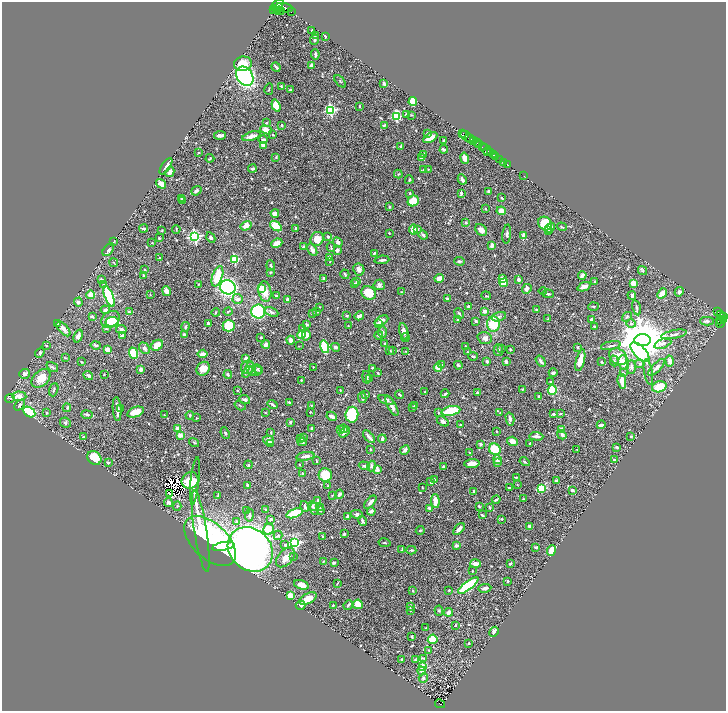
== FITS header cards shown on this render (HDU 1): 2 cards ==
NAXIS1  =                 1448
NAXIS2  =                 1417

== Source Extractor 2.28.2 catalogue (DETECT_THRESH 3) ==
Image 1448 x 1417 px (HDU 1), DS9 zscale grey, zoomed out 1/2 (1 PNG px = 2 x 2 image px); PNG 728 x 713 px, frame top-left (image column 1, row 1417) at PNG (2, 2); each listed source drawn as its Kron ellipse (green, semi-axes under 4 px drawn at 4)
Background 0.457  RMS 0.014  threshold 0.0416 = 3 sigma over >= 5 px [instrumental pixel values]
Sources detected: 693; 35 cannot appear on this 1/2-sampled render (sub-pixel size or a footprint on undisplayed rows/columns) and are neither listed nor drawn; of the other 658, the 500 brightest by FLUX_AUTO listed and drawn (158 fainter detections omitted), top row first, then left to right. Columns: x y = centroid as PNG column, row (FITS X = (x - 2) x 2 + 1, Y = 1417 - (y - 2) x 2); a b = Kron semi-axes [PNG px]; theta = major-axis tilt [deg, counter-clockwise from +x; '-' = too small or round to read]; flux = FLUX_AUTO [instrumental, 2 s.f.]
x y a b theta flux
277 5 8 4 39 1000
278 8 6 2 43 490
284 8 9 4 -11 1200
274 9 3 3 - 200
279 11 5 2 - 200
292 12 2 1 - 40
312 31 3 2 - 2.8
315 35 4 2 - 3.4
325 36 3 2 - 5.3
315 40 5 3 - 6.1
315 54 5 3 - 5
243 64 9 7 10 57
312 65 4 3 - 8.2
276 67 5 2 - 5.1
245 76 10 8 -56 360
340 81 7 2 -50 2.7
384 84 3 2 - 5.7
281 86 3 2 - 2.3
269 89 6 2 76 2
290 90 3 2 - 2.9
413 102 4 3 - 58
276 105 6 4 -70 40
359 106 3 2 - 2.4
330 110 4 3 - 290
406 114 3 3 - 7.1
412 115 3 2 - 2.3
396 116 4 4 - 190
266 123 2 2 - 6.3
282 125 2 2 - 3.5
384 125 3 2 - 3.6
266 130 6 3 -21 27
427 133 3 3 - 2.4
463 133 3 2 - 55
220 135 6 3 6 12
273 135 3 2 - 1.8
464 135 2 1 - 69
251 136 10 4 16 13
467 136 7 2 -34 230
430 138 8 4 29 29
263 139 5 3 - 4.9
470 139 6 3 -12 220
444 140 4 3 - 2.9
473 141 3 2 - 93
477 143 2 1 - 14
263 145 4 3 - 16
479 145 2 2 - 140
401 146 2 2 - 4
482 147 3 1 - 99
444 149 4 3 - 5.7
486 149 6 3 -52 180
488 151 2 1 - 59
199 153 3 3 - 2.3
490 153 2 2 - 160
424 154 3 3 - 4.4
493 155 2 1 - 93
276 157 4 3 - 2.2
421 157 3 3 - 11
496 157 3 2 - 190
210 158 4 3 - 2.7
464 158 5 3 - 13
499 159 2 2 - 190
504 162 3 1 - 110
508 165 3 1 - 67
166 166 9 3 56 11
252 169 4 3 - 6
428 169 3 3 - 1.8
424 170 4 3 - 3.1
170 172 5 3 - 17
398 174 4 2 - 2.1
524 176 2 1 - 5
462 179 5 3 - 7.2
409 180 4 2 - 2.4
161 184 5 3 - 15
196 191 5 3 - 7.6
489 191 3 3 - 4
410 193 4 2 - 2.3
461 193 4 2 - 7.1
182 198 3 2 - 5.1
502 198 4 2 - 2.9
183 201 3 2 - 3
413 201 6 5 - 53
389 207 3 2 - 3.7
485 209 3 2 - 1.9
501 211 5 4 - 26
275 213 4 3 - 16
466 222 3 2 - 6.8
545 223 7 6 - 99
246 226 5 4 - 19
276 226 6 4 -33 53
562 227 5 2 - 2.9
144 228 4 3 - 4.4
296 228 2 2 - 12
550 228 5 3 - 8.4
176 229 4 2 - 2.1
413 229 5 4 - 29
418 229 4 3 - 2.3
481 230 7 5 -43 14
548 230 4 3 - 6.6
161 231 4 2 - 2.3
389 233 2 2 - 1.9
507 234 9 3 84 6
423 235 5 3 - 4.7
195 236 4 4 - 500
523 236 4 2 - 19
328 237 3 3 - 4.4
159 238 3 2 - 3.1
211 238 5 4 - 6.6
317 239 7 6 - 31
114 241 4 2 - 2.5
338 242 5 4 - 6.1
152 243 2 2 - 1.9
277 243 5 3 - 32
492 245 3 3 - 13
303 247 3 2 - 2.8
331 247 4 2 - 2
108 250 7 4 52 7.8
312 250 7 4 -61 9.7
337 250 3 3 - 12
374 253 4 2 - 3.7
330 257 4 3 - 9.3
159 258 3 2 - 2.1
234 259 3 3 - 180
382 260 7 3 6 5.5
330 261 3 2 - 2.2
459 261 5 3 - 3.4
114 263 4 2 - 2
271 266 5 3 - 3.6
359 269 6 5 - 11
145 270 2 2 - 2
643 270 5 4 - 3.1
270 272 4 3 - 2.7
345 274 5 3 - 3.8
144 275 4 3 - 2.4
582 275 4 4 - 10
217 276 11 5 72 63
324 278 3 2 - 6.6
439 278 5 3 - 20
502 279 3 3 - 22
101 280 3 2 - 8.9
519 280 3 3 - 9.1
357 282 4 3 - 3.7
595 282 3 3 - 5.3
504 283 4 3 - 38
633 283 3 3 - 29
199 284 3 2 - 2.3
355 284 3 3 - 6.4
104 285 3 3 - 2.2
379 285 5 5 - 6.5
228 287 8 7 - 710
584 287 7 3 22 17
261 288 4 3 - 31
527 289 5 4 - 8.1
166 291 5 3 - 16
543 291 4 2 - 1.9
265 292 10 6 -80 34
401 292 4 3 - 2.1
679 292 5 4 - 7.5
369 293 7 6 - 53
662 293 6 3 47 32
548 294 6 2 -1 5
91 295 4 4 - 26
150 295 4 3 - 2.1
632 295 4 3 - 9.4
109 296 11 4 -68 220
276 296 4 3 - 4.5
486 296 4 2 - 1.8
238 299 5 5 - 9.3
447 299 3 2 - 6
287 300 3 2 - 5.5
78 302 4 4 - 7.1
468 306 3 3 - 4
594 306 5 3 - 2.7
319 307 3 2 - 2
636 308 8 3 -76 5.5
105 310 4 4 - 5.9
536 310 3 2 - 1.9
228 311 4 2 - 3.2
484 311 3 3 - 13
129 312 3 3 - 5.4
216 312 4 3 - 2.9
258 312 7 7 - 330
272 312 7 4 -23 7.7
317 312 3 2 - 2
718 312 2 1 - 33
313 314 4 3 - 3.1
459 314 6 2 -51 3.3
720 315 3 3 - 81
92 316 4 3 - 6.6
347 316 4 3 - 3.2
359 316 5 2 - 13
499 317 7 4 18 6.8
627 317 5 4 - 4.1
723 317 2 2 - 120
110 319 10 7 39 92
548 319 4 2 - 1.8
591 319 3 3 - 4.6
723 319 4 1 - 140
381 320 7 4 27 11
458 320 2 2 - 4.1
720 320 4 2 - 120
476 321 3 3 - 3.5
707 321 7 4 1 8.2
112 322 6 5 - 23
721 322 5 1 - 30
208 323 4 3 - 5.5
58 324 4 3 - 4.4
307 324 4 2 - 4.3
378 324 3 3 - 17
493 324 7 6 - 74
631 324 4 4 - 6.1
229 326 6 6 - 74
348 326 2 2 - 1.7
594 326 3 2 - 2.5
185 327 4 3 - 3.8
64 329 9 4 -47 15
106 329 4 3 - 2.3
121 329 5 3 - 5.4
302 329 3 3 - 5.7
404 331 8 4 -76 17
382 332 5 4 - 6
674 334 13 3 11 8.1
123 335 4 2 - 6
184 335 3 3 - 6.5
302 335 4 3 - 40
306 335 5 4 - 16
379 335 4 3 - 5.1
78 336 6 4 70 12
261 337 2 2 - 3
405 338 4 2 - 3.5
485 338 7 5 -18 10
291 340 4 3 - 14
642 340 8 6 3 15000
663 343 9 4 21 9.8
266 344 4 4 - 12
384 344 4 2 - 2.1
96 345 5 3 - 4.2
157 345 6 5 - 28
46 346 4 3 - 2.3
299 346 3 2 - 1.7
465 346 4 2 - 2
611 346 10 3 10 5.3
325 347 6 3 -72 150
335 347 5 4 - 5.5
578 347 3 3 - 2.4
144 348 6 4 -49 7.4
107 349 3 2 - 17
501 349 4 3 - 2.2
510 349 2 2 - 2.5
498 350 6 4 -87 5.7
390 351 3 2 - 2.1
392 351 3 3 - 3.5
406 351 4 3 - 2.7
467 352 3 2 - 1.8
640 352 12 5 -47 190
40 353 5 4 - 5.5
134 353 6 3 -68 94
203 354 5 3 - 12
473 356 4 3 - 3
618 357 10 7 -37 44
65 358 4 2 - 2.1
245 358 3 3 - 9.1
580 360 11 4 76 42
487 361 3 3 - 6.9
541 361 6 3 -56 7.1
614 361 5 3 - 3.7
669 361 5 4 - 13
81 362 2 2 - 2
506 362 4 3 - 7.2
601 362 3 2 - 4.6
624 363 7 5 -80 32
640 364 5 4 - 4.4
442 365 3 3 - 2
458 365 4 3 - 5.5
52 367 6 3 -35 3.9
248 367 6 6 - 16
313 367 2 1 - 1.9
631 367 6 4 87 6.5
657 367 11 4 46 12
373 368 3 2 - 3.4
438 368 4 3 - 33
141 369 4 3 - 8.8
203 369 7 6 - 31
251 369 7 4 -79 7.3
258 369 5 4 - 4.3
255 371 7 5 1 10
247 372 6 4 49 5.6
648 372 13 3 -79 7.1
378 373 3 2 - 2.2
553 373 4 3 - 6.3
623 373 4 3 - 3.4
24 374 5 5 - 8.6
88 375 5 3 - 6.2
104 375 2 2 - 2.1
228 375 4 3 - 4.2
366 377 6 4 -78 8.6
41 378 11 7 47 37
369 379 3 2 - 1.9
301 380 2 2 - 1.9
550 381 3 3 - 1.7
622 381 7 3 -82 40
659 387 7 5 17 75
523 389 4 2 - 1.8
54 390 7 2 72 3.4
237 390 4 3 - 2.1
340 390 2 2 - 2.5
552 390 5 4 - 130
425 392 3 3 - 1.8
477 393 2 2 - 5.4
366 394 4 3 - 2.4
445 394 4 2 - 3.8
399 395 4 2 - 4
19 396 7 4 -3 24
539 397 4 3 - 3.5
362 398 5 3 - 5.6
10 399 5 2 - 2
245 399 5 4 - 6.1
386 400 8 4 -20 8.7
289 402 3 3 - 3.4
273 404 5 2 - 5.9
20 405 6 4 48 5.2
240 405 6 2 -32 1.8
311 405 2 2 - 1.9
392 406 11 3 -61 14
414 406 4 3 - 3.1
413 407 3 2 - 2.8
67 408 4 3 - 2.8
117 409 12 3 -86 19
120 409 4 3 - 2.1
451 411 9 4 10 110
29 412 6 4 -31 270
135 412 8 5 19 36
310 412 2 2 - 2.1
47 413 3 3 - 2.1
265 413 3 2 - 2.1
439 413 4 3 - 2.4
500 413 3 2 - 2
553 414 4 2 - 6.6
560 414 3 3 - 2.5
87 415 5 3 - 3.8
164 415 3 2 - 2.1
190 415 4 3 - 3.7
352 415 8 6 83 180
332 416 5 2 - 17
196 418 2 2 - 2.6
510 419 6 3 -76 11
443 421 6 3 -31 5.1
65 422 5 5 - 5.2
290 422 3 3 - 5.4
461 425 3 2 - 3.4
601 425 4 3 - 7.2
178 428 3 3 - 19
312 429 3 3 - 9
344 429 4 3 - 4.3
341 430 3 2 - 4.2
561 430 3 3 - 24
496 431 2 2 - 2.7
345 432 6 3 47 6.3
225 433 6 3 -67 3.3
271 433 4 2 - 2.8
180 435 3 2 - 43
562 435 5 3 - 9.6
536 436 7 3 -4 8.3
631 436 2 2 - 2.8
83 437 3 2 - 2.9
303 437 3 3 - 4.8
369 437 7 2 -48 12
301 439 3 3 - 9
382 439 4 3 - 5
269 440 5 4 - 12
512 441 5 4 - 18
302 442 4 2 - 4.2
194 443 5 3 - 3.3
271 443 4 3 - 2.4
530 443 4 3 - 2.8
481 444 3 3 - 6.1
617 447 3 2 - 4.6
370 449 2 2 - 3.1
495 449 6 5 - 75
405 450 5 3 - 11
577 450 2 2 - 2
470 453 3 2 - 2.6
305 456 9 3 8 12
94 458 7 6 - 55
497 460 5 4 - 7.9
614 460 3 3 - 5.2
316 461 4 2 - 2.5
108 462 3 2 - 3.5
497 462 4 4 - 12
525 462 5 2 - 3.3
472 464 7 3 3 26
248 465 4 3 - 3.5
299 465 3 3 - 2.2
364 466 6 3 -17 4.1
371 466 5 3 - 5.5
443 467 3 2 - 5.2
377 470 3 2 - 32
302 473 3 3 - 3.1
325 475 7 6 - 61
516 477 2 2 - 2.4
435 479 3 2 - 3
190 480 9 8 - 41
556 480 3 3 - 3.4
195 481 24 3 84 12
431 482 3 3 - 4.5
517 484 3 2 - 1.8
247 485 3 2 - 7.3
328 486 3 3 - 2
422 488 3 2 - 1.8
509 488 3 2 - 2.6
541 488 4 3 - 75
572 490 3 2 - 8.6
474 491 3 2 - 11
169 494 2 1 - 2.4
339 494 5 3 - 8.2
332 495 3 2 - 1.8
218 496 3 3 - 2.4
523 499 3 3 - 2.3
496 500 4 2 - 3.4
318 501 4 2 - 3.8
435 501 7 3 -85 25
168 502 4 4 - 6.6
370 502 8 3 49 13
177 506 4 3 - 3
305 506 5 3 - 6.4
313 506 5 4 - 4.9
479 506 3 2 - 3
489 507 4 3 - 2.3
320 508 3 2 - 1.8
429 508 4 2 - 6
315 509 6 4 -71 6
247 510 2 2 - 2.8
266 510 3 3 - 1.8
320 511 3 2 - 4
371 511 4 3 - 13
295 513 9 3 20 130
357 514 6 4 -14 5.9
249 515 6 3 81 5.3
482 515 4 2 - 4.3
347 516 3 2 - 3.7
271 519 4 3 - 6.8
502 519 3 2 - 2.3
362 521 5 3 - 5.1
236 522 4 3 - 4.4
529 526 2 2 - 14
268 529 5 5 - 50
459 529 7 3 48 11
420 530 4 3 - 2.9
201 531 41 6 -81 130
344 534 2 2 - 3.8
278 535 4 4 - 4.8
323 537 3 2 - 1.9
210 541 31 17 -44 310
295 543 4 3 - 280
385 543 6 3 -11 2.9
285 545 4 3 - 5.2
456 545 3 2 - 14
223 546 11 3 10 89
536 547 3 2 - 5.4
250 549 24 20 -44 2100
402 550 4 3 - 4.3
411 550 5 3 - 4
551 550 5 3 - 37
293 556 3 2 - 2.6
285 558 11 7 47 31
323 561 3 2 - 1.8
334 563 3 3 - 5.8
510 563 3 2 - 4.7
475 564 5 3 - 18
472 571 2 2 - 3.8
508 581 3 2 - 3
337 583 4 2 - 1.9
301 585 7 4 -18 25
468 586 12 4 37 230
485 588 6 3 9 8.3
449 590 2 2 - 4.2
413 591 2 2 - 2.7
290 596 3 2 - 63
308 599 9 5 26 36
358 604 5 4 - 24
301 605 5 3 - 16
333 605 2 2 - 2.2
348 605 5 3 - 3.6
411 607 3 2 - 3.3
410 610 3 2 - 3.8
439 611 5 3 - 2.9
448 612 4 3 - 13
455 625 4 3 - 2.7
426 628 2 2 - 5.4
494 632 5 3 - 9.3
412 637 2 2 - 4.1
433 639 5 4 - 77
469 643 2 2 - 2
429 650 3 2 - 1.7
423 658 4 3 - 3
402 660 3 2 - 7.6
415 660 3 3 - 1.9
422 666 3 3 - 30
421 671 4 3 - 15
423 678 5 4 - 4.6
440 704 5 2 - 43
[158 fainter detections neither listed nor drawn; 35 sub-pixel or undisplayed-footprint detections neither listed nor drawn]